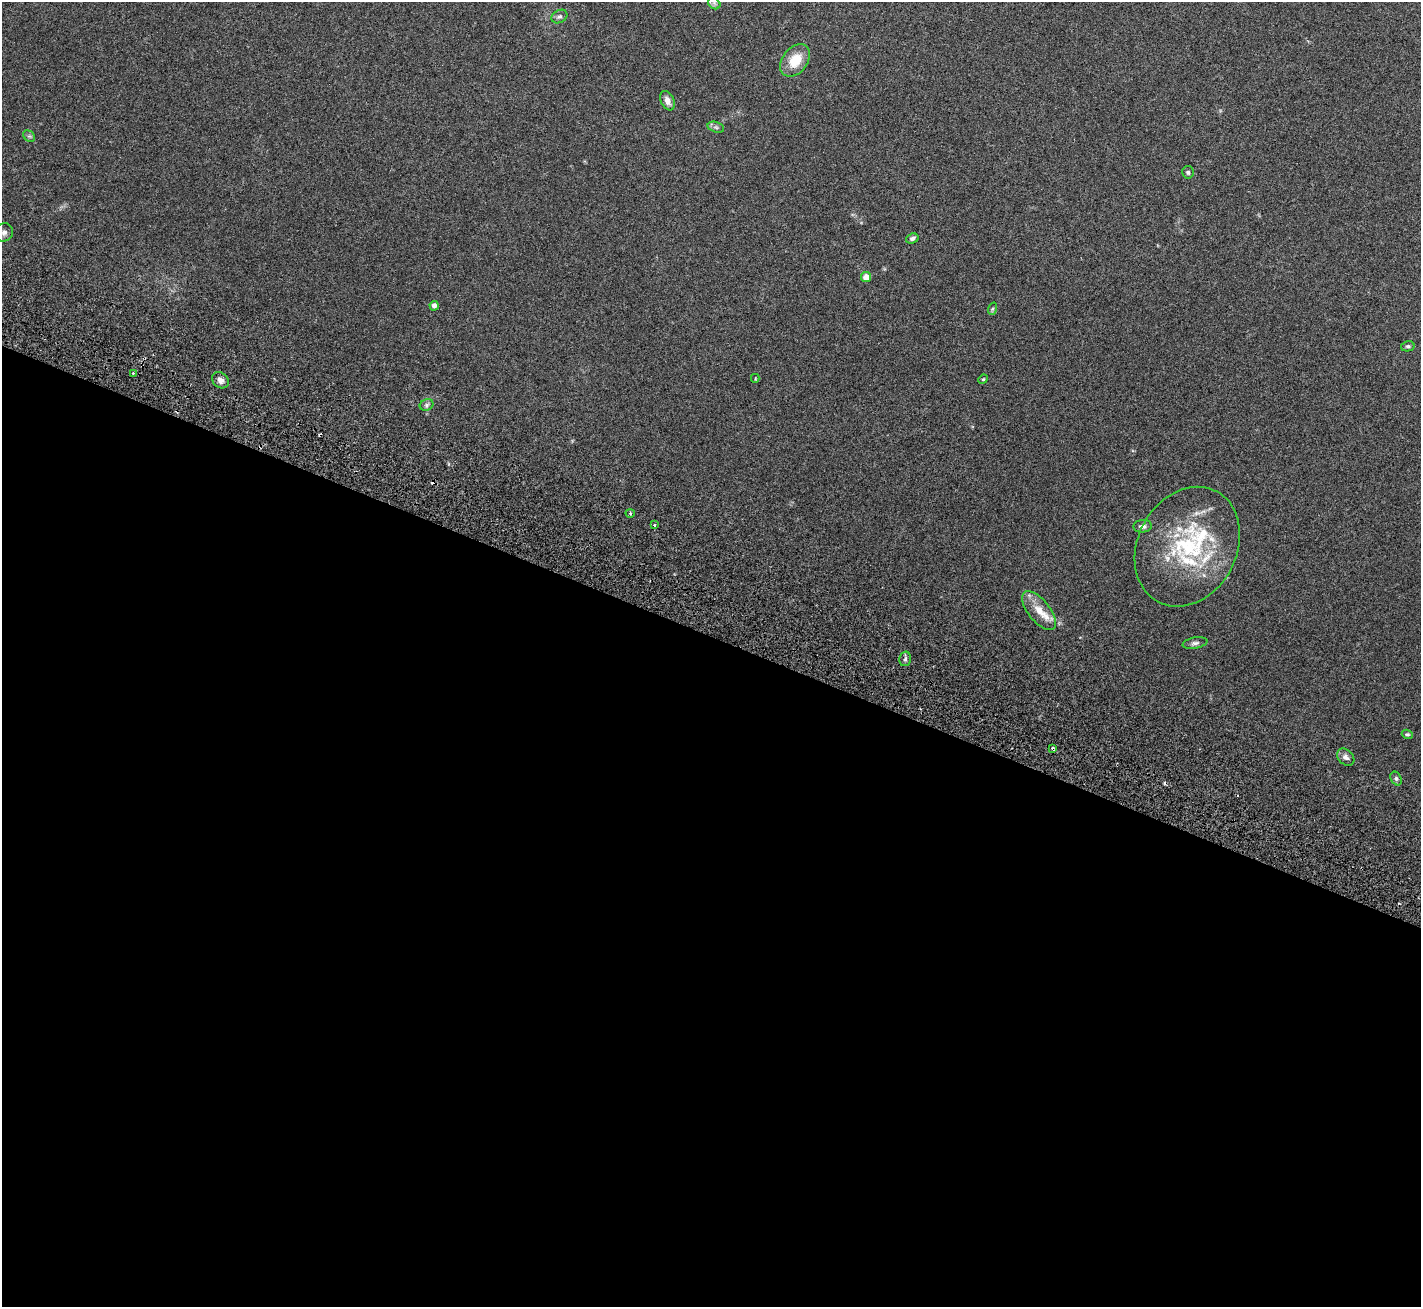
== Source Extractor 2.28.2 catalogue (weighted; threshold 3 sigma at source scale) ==
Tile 14 of 4 x 4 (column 2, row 4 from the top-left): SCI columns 1538-2956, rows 456-1760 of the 6198 x 6388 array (HDU 1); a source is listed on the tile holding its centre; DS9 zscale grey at full resolution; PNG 1423 x 1309 px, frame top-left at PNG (2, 2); each listed source drawn as its Kron ellipse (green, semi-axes under 4 px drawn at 4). Shown black and unused: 51% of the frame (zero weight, under 3 of 6 exposures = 8% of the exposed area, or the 3 px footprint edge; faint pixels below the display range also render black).
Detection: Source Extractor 2.28.2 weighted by HDU 2 'WHT'; one run over the whole footprint, this tile lists its part. Background 0.105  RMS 0.004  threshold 0.0163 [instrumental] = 3 sigma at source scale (4.09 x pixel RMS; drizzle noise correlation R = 1.36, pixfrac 0.8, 0.0396/0.0396 arcsec/px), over >= 5 px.
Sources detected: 37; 4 cosmic-ray / hot-pixel residue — neither listed nor drawn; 4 inside a brighter listed object's ellipse — not listed separately; the other 29 listed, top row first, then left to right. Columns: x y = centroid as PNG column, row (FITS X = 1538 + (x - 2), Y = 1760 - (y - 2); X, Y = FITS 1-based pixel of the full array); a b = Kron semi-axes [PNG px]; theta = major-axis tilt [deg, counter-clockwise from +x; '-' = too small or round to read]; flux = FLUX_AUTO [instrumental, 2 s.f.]
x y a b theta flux
714 3 7 5 -44 0.93
559 16 8 6 30 0.96
795 60 18 12 52 7.9
667 101 10 6 -66 2
716 127 8 5 -16 0.82
29 136 6 5 - 0.68
1188 172 6 5 - 0.69
4 232 9 9 - 1.7
912 239 6 5 - 1
866 277 5 5 - 2.6
434 306 5 4 - 1.6
992 309 6 4 70 0.51
1408 346 7 5 11 0.7
133 373 3 3 - 0.3
755 378 4 3 - 0.36
983 379 5 4 - 0.39
220 380 9 7 -43 1.8
427 405 7 5 22 0.87
630 513 4 4 - 0.41
655 525 4 3 - 0.43
1143 526 9 6 5 1.5
1187 547 62 49 62 44
1039 611 23 11 -51 5.3
1195 643 12 5 10 1.1
905 659 7 5 77 0.85
1407 734 5 4 - 0.59
1053 749 4 3 - 0.92
1346 757 10 7 -44 1.5
1396 778 7 5 -64 0.68
Overlapping masked pixels (flux is a lower limit): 1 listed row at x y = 1053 749
Isophote crosses this tile's border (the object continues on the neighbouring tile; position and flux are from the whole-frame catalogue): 1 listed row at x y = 714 3